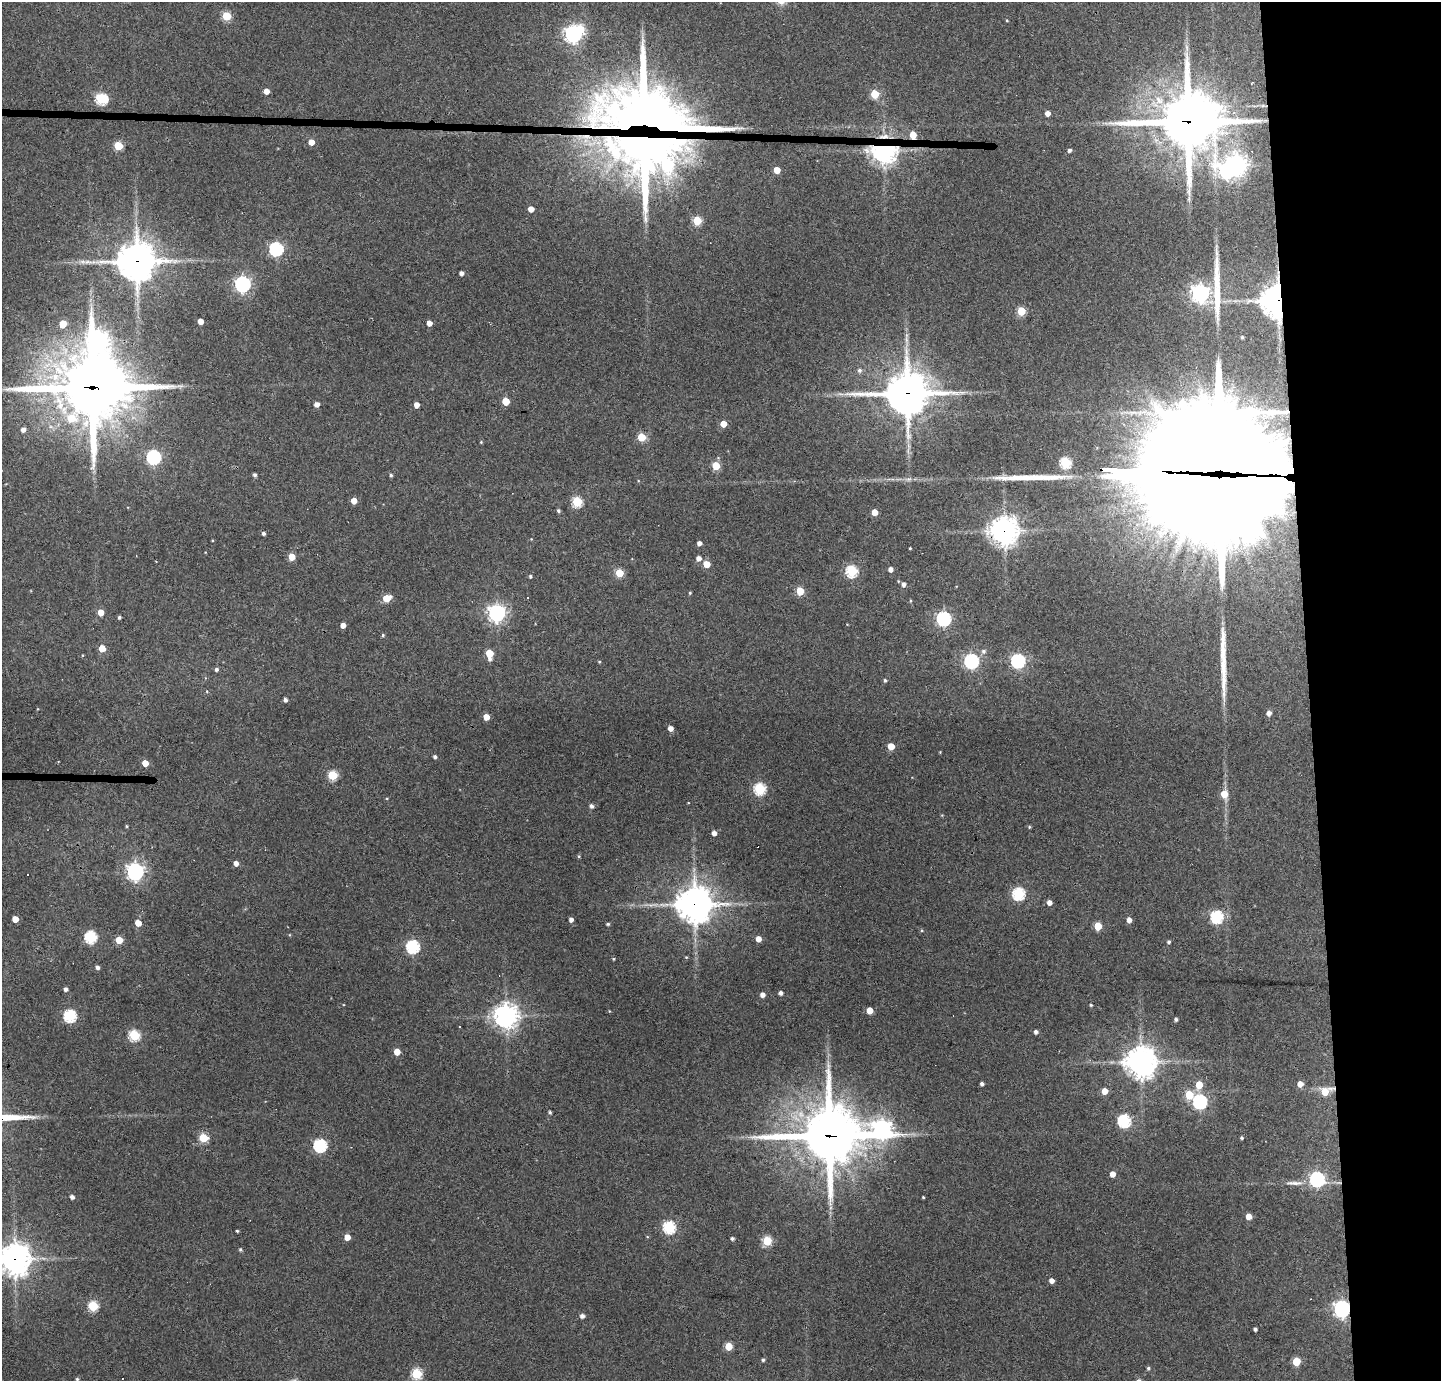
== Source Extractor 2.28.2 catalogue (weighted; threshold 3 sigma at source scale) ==
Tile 6 of 3 x 3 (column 3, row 2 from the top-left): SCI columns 2878-4316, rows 1458-2836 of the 4316 x 4291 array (HDU 1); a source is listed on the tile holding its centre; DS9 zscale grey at full resolution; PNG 1443 x 1383 px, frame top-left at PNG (2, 2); no overlay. Shown black and unused: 10% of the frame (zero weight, under 3 of 4 exposures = <1% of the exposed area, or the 3 px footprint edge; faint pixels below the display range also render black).
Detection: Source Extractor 2.28.2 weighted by HDU 2 'WHT'; one run over the whole footprint, this tile lists its part. Background 0.159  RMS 0.007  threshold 0.0314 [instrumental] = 3 sigma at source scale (4.5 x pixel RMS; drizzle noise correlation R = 1.50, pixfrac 1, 0.05/0.05 arcsec/px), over >= 5 px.
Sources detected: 187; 7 inside a brighter object's white glare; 2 cosmic-ray / hot-pixel residue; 4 long thin detections or spike segments (spike, bleed or trail) — not listed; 2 inside a brighter listed object's ellipse — not listed separately; the other 172 listed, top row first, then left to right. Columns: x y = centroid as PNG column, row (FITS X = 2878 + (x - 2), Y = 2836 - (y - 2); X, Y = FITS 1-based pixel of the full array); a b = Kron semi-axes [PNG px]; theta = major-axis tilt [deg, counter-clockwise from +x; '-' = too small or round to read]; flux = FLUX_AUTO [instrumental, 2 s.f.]
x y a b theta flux
226 16 5 5 - 35
1007 20 3 3 - 0.64
573 34 7 6 - 260
266 91 4 4 - 5.8
875 94 5 5 - 30
102 99 7 6 - 70
1048 113 4 4 - 4.9
644 122 71 48 -12 1300
1188 122 23 21 8 3500
913 135 5 5 - 9.8
311 142 5 4 - 7.9
118 146 5 5 - 27
884 150 8 7 - 700
1069 150 4 4 - 1.9
1237 165 7 6 - 430
777 170 5 4 - 11
1189 199 6 4 72 1.2
531 209 5 4 - 6.1
697 221 5 5 - 32
276 249 6 6 - 130
137 261 13 12 - 1700
461 273 4 4 - 2.8
243 284 6 6 - 220
1200 293 7 6 - 300
1278 300 10 9 - 1200
1021 311 5 5 - 29
200 321 4 4 - 6.7
429 323 4 4 - 5.6
63 324 6 5 - 11
906 335 8 5 90 2.1
1242 337 5 4 - 1.2
98 340 12 9 -67 410
859 370 6 5 - 2.1
92 388 29 23 1 4900
907 393 16 14 1 2100
840 394 10 4 -13 2
506 401 5 5 - 16
317 404 4 4 - 5.2
416 405 4 4 - 5
1273 412 13 2 -1 3
723 424 5 4 - 9.8
23 430 5 5 - 3.7
641 437 5 5 - 28
481 442 4 4 - 0.63
154 457 6 6 - 140
1065 463 6 5 - 63
716 466 5 5 - 23
255 475 4 4 - 1.7
391 475 4 4 - 1.1
1218 481 71 55 -19 16000
354 501 5 4 - 7.2
577 502 5 5 - 50
558 510 4 4 - 1.2
875 512 5 4 - 9
1004 531 10 10 - 730
263 533 4 4 - 1.7
531 539 3 3 - 0.48
699 543 4 4 - 3.6
910 548 3 2 - 0.64
291 557 5 5 - 13
699 558 5 5 - 4
707 564 5 4 - 11
890 569 4 4 - 3.7
852 571 6 5 - 75
619 573 5 5 - 23
530 576 4 4 - 1.1
904 584 5 4 - 3
800 591 5 5 - 24
690 593 4 3 - 0.78
528 597 3 2 - 0.66
386 598 5 5 - 19
101 612 5 4 - 8
497 613 7 6 - 280
119 617 3 3 - 1.2
944 619 6 6 - 150
343 625 4 4 - 4.5
383 635 4 4 - 0.93
102 648 5 4 - 13
983 651 7 6 - 2.1
489 654 7 5 -84 19
971 661 6 6 - 150
1018 661 6 6 - 140
599 662 4 3 - 0.67
216 669 5 5 - 1.7
885 680 4 4 - 1.2
285 700 4 3 - 2.2
1269 713 5 5 - 3.7
486 717 5 4 - 8.3
670 728 4 4 - 4.6
891 746 5 4 - 14
940 752 3 3 - 0.53
435 757 4 4 - 1.7
145 763 5 4 - 9.6
332 775 5 5 - 39
760 789 6 6 - 76
1224 794 6 5 - 13
591 806 5 4 - 2.5
126 826 5 3 - 0.72
1029 827 4 4 - 0.91
714 833 4 4 - 4.1
579 856 5 4 - 0.8
236 863 4 4 - 4.2
135 871 7 6 - 310
1018 894 6 6 - 89
1049 902 4 4 - 4.1
695 904 12 11 - 1400
1217 917 6 6 - 92
15 919 5 4 - 8.5
571 920 4 4 - 3
1129 920 5 4 - 4.6
138 923 5 4 - 9.2
608 924 4 3 - 1.1
1098 926 5 5 - 23
91 937 6 6 - 80
758 939 5 5 - 5.6
119 940 5 5 - 16
1169 942 4 4 - 1.2
413 947 6 6 - 100
686 957 5 3 - 0.59
613 959 4 3 - 0.69
97 967 4 4 - 2.4
65 989 4 4 - 2.4
781 993 4 4 - 2.4
762 995 4 4 - 4.2
1091 1005 4 3 - 0.97
869 1010 5 4 - 12
70 1016 6 6 - 88
506 1016 8 8 - 580
1176 1019 3 3 - 1.6
460 1027 3 2 - 0.48
1036 1032 4 4 - 2
134 1035 5 5 - 61
397 1052 5 4 - 11
1141 1062 10 10 - 930
982 1084 4 4 - 2
1300 1084 5 5 - 5.8
1199 1085 6 5 - 15
1104 1091 5 5 - 8.1
1325 1092 10 7 21 14
1189 1095 5 5 - 21
1200 1101 6 6 - 150
550 1112 4 3 - 1.3
1124 1121 6 6 - 96
882 1128 10 9 - 310
829 1136 21 21 - 3600
203 1138 5 5 - 36
1241 1138 3 3 - 1.2
320 1145 6 6 - 78
1112 1174 5 4 - 5.8
1317 1179 6 6 - 180
1294 1183 26 5 -1 5.5
72 1197 4 4 - 2.5
923 1197 3 3 - 0.72
1248 1216 4 4 - 6.9
669 1227 6 6 - 85
237 1231 3 3 - 0.95
347 1237 4 4 - 7.5
732 1238 4 4 - 1.6
767 1241 5 5 - 41
240 1250 5 4 - 1.1
15 1259 11 11 - 810
1051 1281 4 4 - 4
93 1306 5 5 - 50
1342 1309 7 6 - 270
582 1316 5 4 - 2.9
1255 1329 4 3 - 1.8
728 1346 5 5 - 19
763 1360 4 4 - 1.1
1296 1361 5 5 - 25
1148 1368 5 4 - 1.3
417 1374 5 5 - 57
77 1379 4 4 - 1
Overlapping masked pixels (flux is a lower limit): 15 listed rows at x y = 644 122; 1188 122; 913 135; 884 150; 137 261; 1278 300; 92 388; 907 393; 1218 481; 1004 531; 695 904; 1325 1092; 829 1136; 15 1259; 1342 1309
Isophote crosses this tile's border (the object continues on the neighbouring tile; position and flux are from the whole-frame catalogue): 1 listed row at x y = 15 1259